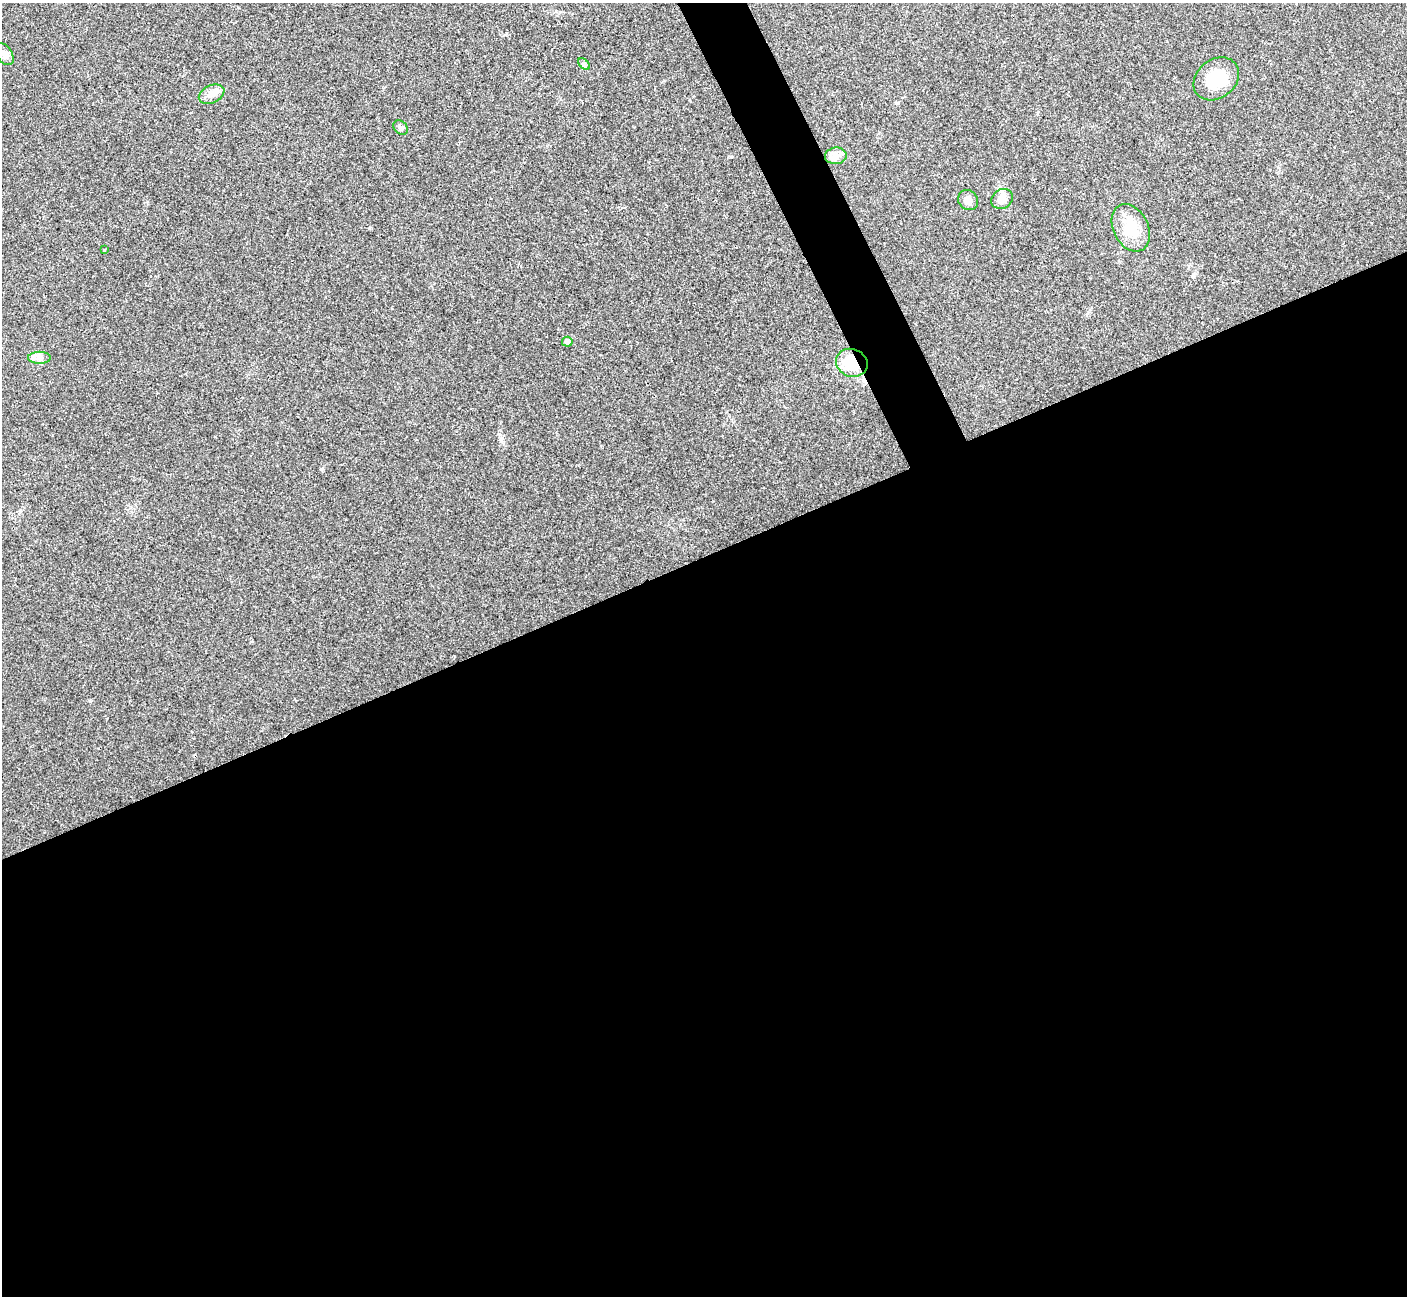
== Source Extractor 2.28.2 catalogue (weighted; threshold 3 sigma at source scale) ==
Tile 15 of 4 x 4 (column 3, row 4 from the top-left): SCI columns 2814-4218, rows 156-1449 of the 5629 x 5617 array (HDU 1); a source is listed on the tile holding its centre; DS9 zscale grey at full resolution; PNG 1409 x 1298 px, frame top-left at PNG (2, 3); each listed source drawn as its Kron ellipse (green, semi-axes under 4 px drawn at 4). Shown black and unused: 59% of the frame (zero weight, under 3 of 4 exposures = <1% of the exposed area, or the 3 px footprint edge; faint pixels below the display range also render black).
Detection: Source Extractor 2.28.2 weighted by HDU 2 'WHT'; one run over the whole footprint, this tile lists its part. Background 0.0221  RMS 0.0053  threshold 0.0239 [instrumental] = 3 sigma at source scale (4.5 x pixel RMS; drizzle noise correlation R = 1.50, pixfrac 1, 0.05/0.05 arcsec/px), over >= 5 px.
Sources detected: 14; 1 inside a brighter listed object's ellipse — not listed separately; the other 13 listed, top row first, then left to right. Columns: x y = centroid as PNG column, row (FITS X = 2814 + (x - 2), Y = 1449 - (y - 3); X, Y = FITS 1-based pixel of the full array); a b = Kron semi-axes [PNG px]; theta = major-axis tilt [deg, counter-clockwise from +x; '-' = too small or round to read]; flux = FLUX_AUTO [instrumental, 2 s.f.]
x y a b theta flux
4 54 12 7 -57 2.4
584 64 7 4 -45 0.95
1216 79 24 19 38 17
212 94 13 8 26 3.5
400 127 8 6 -43 1.5
836 156 11 8 5 3.1
1002 199 11 9 34 4.6
968 200 11 9 -46 3.3
1131 228 25 17 -64 14
104 250 4 3 - 0.4
567 342 5 5 - 1.7
39 358 11 6 0 2.6
852 363 16 13 -21 16
Overlapping masked pixels (flux is a lower limit): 1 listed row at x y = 852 363
Unlisted compact peaks at least as high as the median listed source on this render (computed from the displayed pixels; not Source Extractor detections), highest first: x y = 322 469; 369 228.